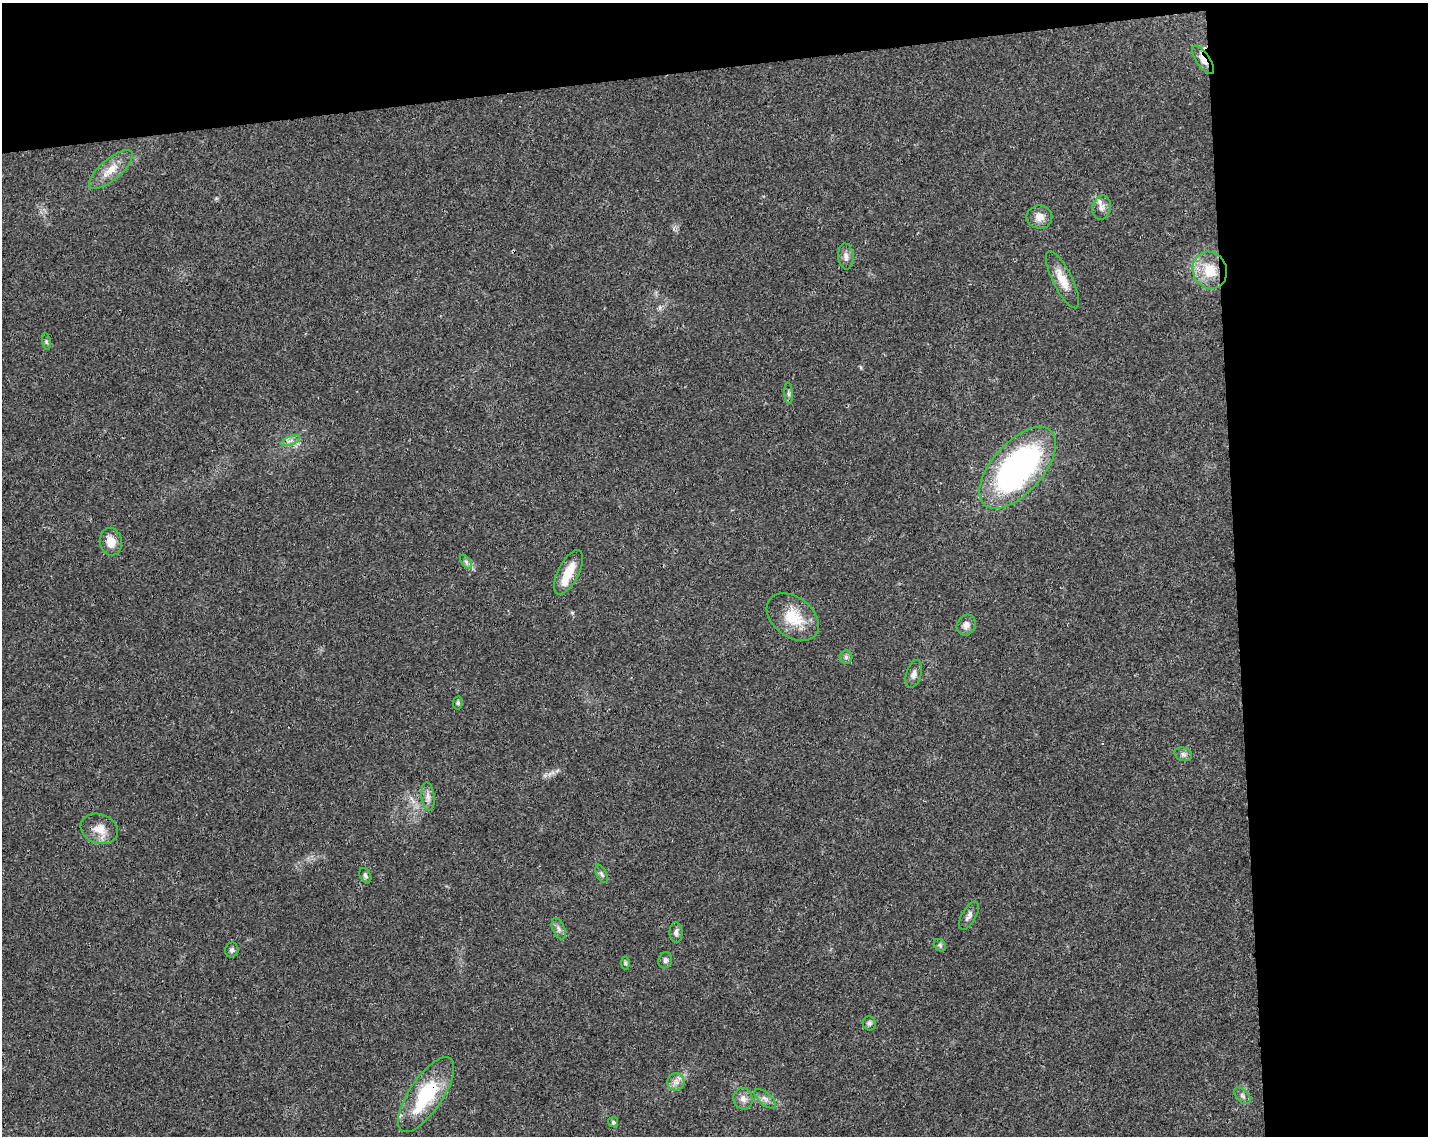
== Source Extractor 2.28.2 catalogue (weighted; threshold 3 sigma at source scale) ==
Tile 3 of 3 x 4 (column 3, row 1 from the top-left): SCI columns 2910-4335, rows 3459-4592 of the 4348 x 4649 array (HDU 1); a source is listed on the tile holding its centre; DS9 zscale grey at full resolution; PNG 1430 x 1138 px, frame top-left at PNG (2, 3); each listed source drawn as its Kron ellipse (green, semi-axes under 4 px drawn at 4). Shown black and unused: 19% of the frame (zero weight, under 3 of 4 exposures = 5% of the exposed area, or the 3 px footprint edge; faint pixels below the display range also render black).
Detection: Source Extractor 2.28.2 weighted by HDU 2 'WHT'; one run over the whole footprint, this tile lists its part. Background 0.025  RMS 0.0029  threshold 0.013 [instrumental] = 3 sigma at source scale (4.5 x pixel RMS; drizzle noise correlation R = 1.50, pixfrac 1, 0.0396/0.0396 arcsec/px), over >= 5 px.
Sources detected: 39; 1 inside a brighter listed object's ellipse — not listed separately; the other 38 listed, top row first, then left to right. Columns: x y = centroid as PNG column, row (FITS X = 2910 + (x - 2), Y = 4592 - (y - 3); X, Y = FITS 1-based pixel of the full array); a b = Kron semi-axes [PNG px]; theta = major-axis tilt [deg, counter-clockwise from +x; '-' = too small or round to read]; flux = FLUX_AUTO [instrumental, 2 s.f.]
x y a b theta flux
1203 60 16 6 -55 2.6
111 170 27 10 41 4.5
1101 207 12 9 77 1.8
1039 217 13 11 -7 2.4
846 256 13 7 -85 1.5
1210 270 19 17 -64 8.4
1062 280 31 9 -63 4.7
46 342 8 4 -81 0.5
788 393 10 4 -85 0.79
291 441 10 3 21 0.76
1018 468 50 25 48 84
111 542 14 11 -80 3.7
466 562 8 4 -54 0.66
568 572 24 10 63 5.8
793 617 29 20 -38 8.8
966 625 11 9 63 1.8
846 657 6 6 - 0.7
914 674 14 7 75 1.4
458 703 7 4 83 0.45
1183 754 9 6 -16 1
428 797 14 6 -83 1.5
99 829 19 14 -18 4
601 874 10 5 -64 0.75
365 875 8 5 -62 0.68
969 916 15 7 60 1.3
559 929 11 6 -67 1
676 932 10 6 -89 1.1
940 945 7 5 -46 0.56
232 950 7 6 - 0.77
665 960 8 6 71 0.79
625 963 7 4 -89 0.51
869 1023 7 6 - 0.74
676 1082 8 8 - 1.6
426 1095 43 17 56 20
1242 1096 10 6 -46 0.9
743 1099 10 9 - 1.7
765 1099 13 6 -40 1.3
613 1122 5 5 - 0.45
Overlapping masked pixels (flux is a lower limit): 2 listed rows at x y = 1203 60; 426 1095